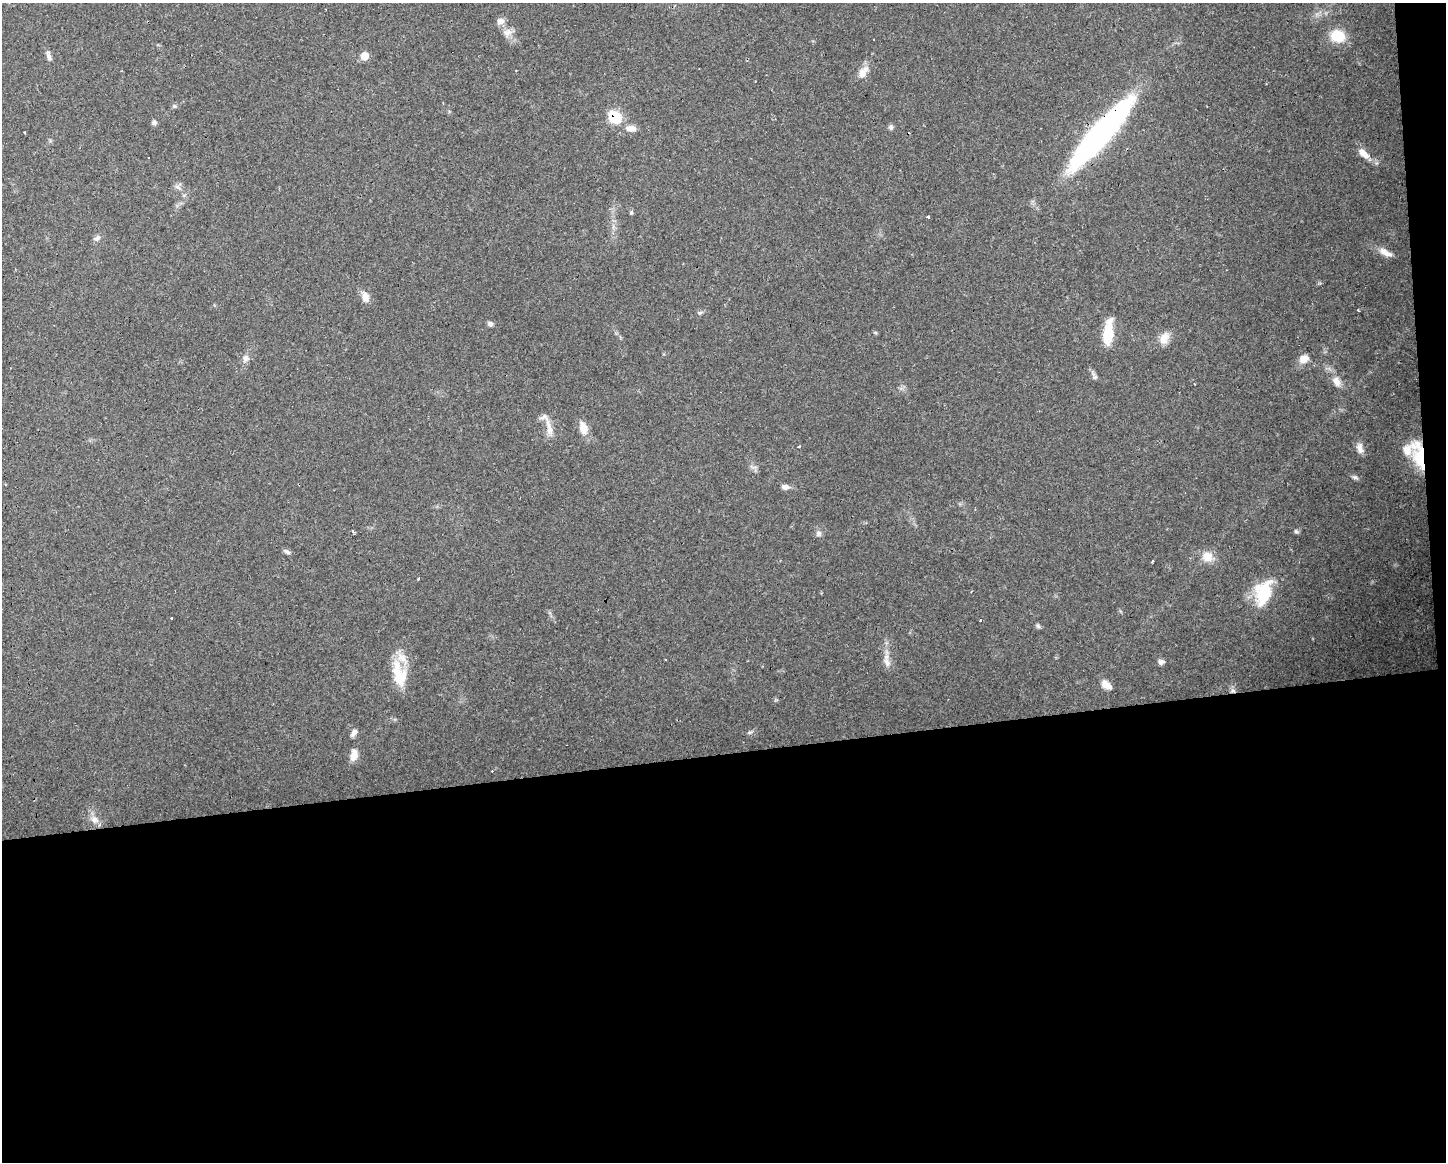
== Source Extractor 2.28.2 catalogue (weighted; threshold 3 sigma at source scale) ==
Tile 12 of 3 x 4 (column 3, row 4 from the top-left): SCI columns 2942-4385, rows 1-1160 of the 4396 x 4641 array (HDU 1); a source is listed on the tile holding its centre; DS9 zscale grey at full resolution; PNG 1448 x 1164 px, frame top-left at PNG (2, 3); no overlay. Shown black and unused: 36% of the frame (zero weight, under 2 of 3 exposures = <1% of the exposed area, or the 3 px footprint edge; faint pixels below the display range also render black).
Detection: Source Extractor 2.28.2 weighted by HDU 2 'WHT'; one run over the whole footprint, this tile lists its part. Background 0.0625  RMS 0.0054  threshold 0.0244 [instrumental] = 3 sigma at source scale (4.5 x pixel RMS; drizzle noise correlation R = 1.50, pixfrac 1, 0.0396/0.0396 arcsec/px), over >= 5 px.
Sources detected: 64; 4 cosmic-ray / hot-pixel residue — not listed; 3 inside a brighter listed object's ellipse — not listed separately; the other 57 listed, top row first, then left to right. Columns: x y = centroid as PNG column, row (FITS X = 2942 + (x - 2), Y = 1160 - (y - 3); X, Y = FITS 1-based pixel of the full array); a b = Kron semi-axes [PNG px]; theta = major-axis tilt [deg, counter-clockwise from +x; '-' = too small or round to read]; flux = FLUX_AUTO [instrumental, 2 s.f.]
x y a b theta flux
500 21 9 8 - 3.3
507 33 13 11 38 4.3
1338 36 15 12 -14 16
364 56 8 7 - 5.6
49 57 10 6 -61 1.9
863 72 19 9 55 5.6
174 106 7 5 20 0.99
615 117 7 7 - 42
154 122 7 6 - 1.3
891 127 7 6 - 1.3
631 128 13 8 -6 4.3
1100 133 84 18 49 170
1363 153 17 8 -43 5.7
177 187 9 5 -27 1.8
631 213 6 4 75 0.86
928 217 3 3 - 5.5
97 238 11 6 39 1.9
1385 252 20 8 -29 4.6
365 297 14 9 -73 4.1
1358 310 3 2 - 0.49
700 313 8 5 10 1.1
490 324 7 6 - 1.5
875 332 6 4 -20 0.63
1108 333 26 10 84 17
1164 338 17 12 63 5.4
245 358 10 9 - 2.8
1304 359 11 9 37 5.5
1094 377 10 7 -67 1.7
1336 381 14 10 -55 5
549 428 27 7 -78 5.8
583 428 14 8 -74 7.6
799 446 3 3 - 1.3
1360 448 15 8 -72 3.7
1420 458 27 13 -78 20
753 467 12 2 -12 0.96
1355 477 9 5 -28 1.4
785 487 10 6 -4 2.7
1296 531 7 5 -54 1
353 532 3 3 - 0.94
819 533 8 8 - 1.8
287 552 9 5 -34 1.5
1207 556 15 14 - 6.8
419 578 3 2 - 0.8
1263 593 32 19 73 25
172 619 3 3 - 5.3
980 620 3 3 - 1.5
1038 626 7 5 -54 1.1
666 659 3 2 - 0.54
887 662 15 9 -59 3.8
1161 662 8 6 0 1.8
399 675 32 14 -76 18
1106 685 13 8 -33 4.4
1233 691 8 6 -24 1.8
750 732 7 3 19 0.9
354 733 9 5 58 2.2
354 755 15 8 81 4.5
94 820 13 10 -43 4.2
Overlapping masked pixels (flux is a lower limit): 4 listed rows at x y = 615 117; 1100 133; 1420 458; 1233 691